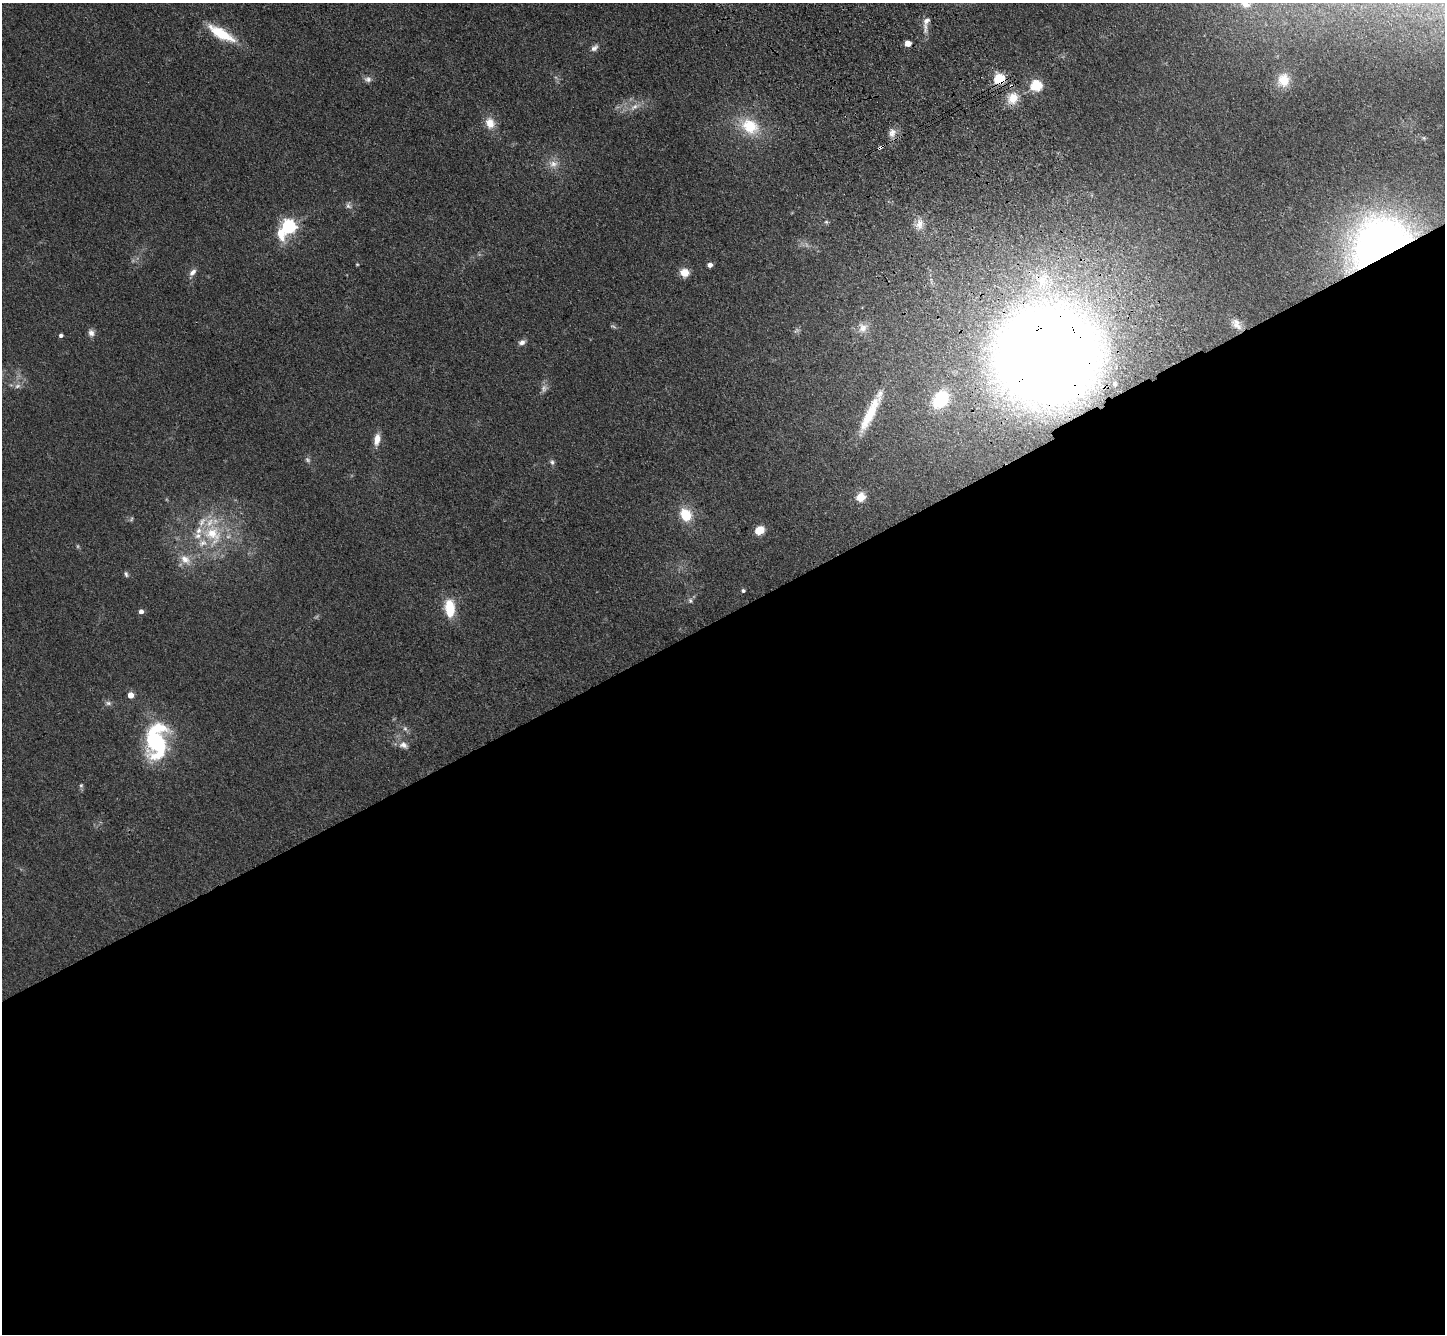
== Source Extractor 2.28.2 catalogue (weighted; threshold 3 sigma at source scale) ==
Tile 15 of 4 x 4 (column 3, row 4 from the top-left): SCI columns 2991-4433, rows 363-1694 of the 5980 x 5920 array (HDU 1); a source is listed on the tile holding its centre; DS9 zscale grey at full resolution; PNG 1447 x 1336 px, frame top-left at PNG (2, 3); no overlay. Shown black and unused: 54% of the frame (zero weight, under 3 of 4 exposures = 6% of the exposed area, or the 3 px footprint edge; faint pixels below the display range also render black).
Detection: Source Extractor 2.28.2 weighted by HDU 2 'WHT'; one run over the whole footprint, this tile lists its part. Background 0.0609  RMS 0.0079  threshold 0.0357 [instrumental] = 3 sigma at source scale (4.5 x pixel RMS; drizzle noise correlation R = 1.50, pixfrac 1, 0.05/0.05 arcsec/px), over >= 5 px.
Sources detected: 70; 10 too faint to see at this stretch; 1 inside a brighter object's white glare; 1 cosmic-ray / hot-pixel residue — not listed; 5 inside a brighter listed object's ellipse — not listed separately; the other 53 listed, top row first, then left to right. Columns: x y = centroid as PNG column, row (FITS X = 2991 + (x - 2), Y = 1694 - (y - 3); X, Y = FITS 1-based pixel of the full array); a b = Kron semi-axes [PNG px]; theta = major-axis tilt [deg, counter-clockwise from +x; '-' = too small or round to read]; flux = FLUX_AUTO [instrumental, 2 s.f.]
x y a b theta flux
1245 4 13 9 -31 8
927 21 13 8 52 5.2
221 34 36 11 -30 30
908 44 5 5 - 12
594 48 12 7 38 3.6
368 79 10 8 -5 3.5
999 79 5 5 - 83
1283 80 17 15 75 15
1036 86 6 5 - 81
1013 98 15 13 55 14
490 123 15 12 -71 11
749 126 30 20 -32 33
892 133 14 11 68 6.7
1424 138 5 5 - 1.2
880 147 6 3 28 8.8
553 164 15 12 -3 8.6
348 205 10 7 85 3
826 222 7 5 -4 1.6
919 224 17 11 70 8.4
289 227 9 7 47 190
1381 247 34 28 36 830
710 265 4 4 - 5.4
193 272 11 6 48 3.9
684 273 9 9 - 10
1042 280 25 17 69 30
1237 324 16 9 -55 6.5
863 328 14 13 - 7.9
796 330 9 6 35 2.1
91 333 10 8 -71 4
61 335 4 4 - 2.4
522 342 9 6 33 3.6
1047 357 57 52 6 2800
17 386 9 8 - 3.9
940 400 17 13 53 37
869 416 51 9 63 28
377 440 15 7 79 9
552 462 8 6 -56 2.2
861 497 7 6 - 17
686 515 13 11 -59 23
759 530 11 9 34 10
212 534 38 29 -61 55
185 560 19 12 -40 12
126 574 8 5 -58 1.9
743 591 4 4 - 1.9
690 601 7 6 - 1.9
450 608 20 11 -85 24
141 611 5 5 - 4
131 695 5 4 - 11
108 703 10 6 -1 2.6
405 728 8 5 -63 2.4
156 742 37 25 88 91
404 745 13 9 -21 5.4
81 785 7 6 - 1.7
Overlapping masked pixels (flux is a lower limit): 5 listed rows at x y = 999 79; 880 147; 1381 247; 1042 280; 1047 357
Isophote crosses this tile's border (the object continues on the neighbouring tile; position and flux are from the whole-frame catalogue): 1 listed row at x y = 1245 4